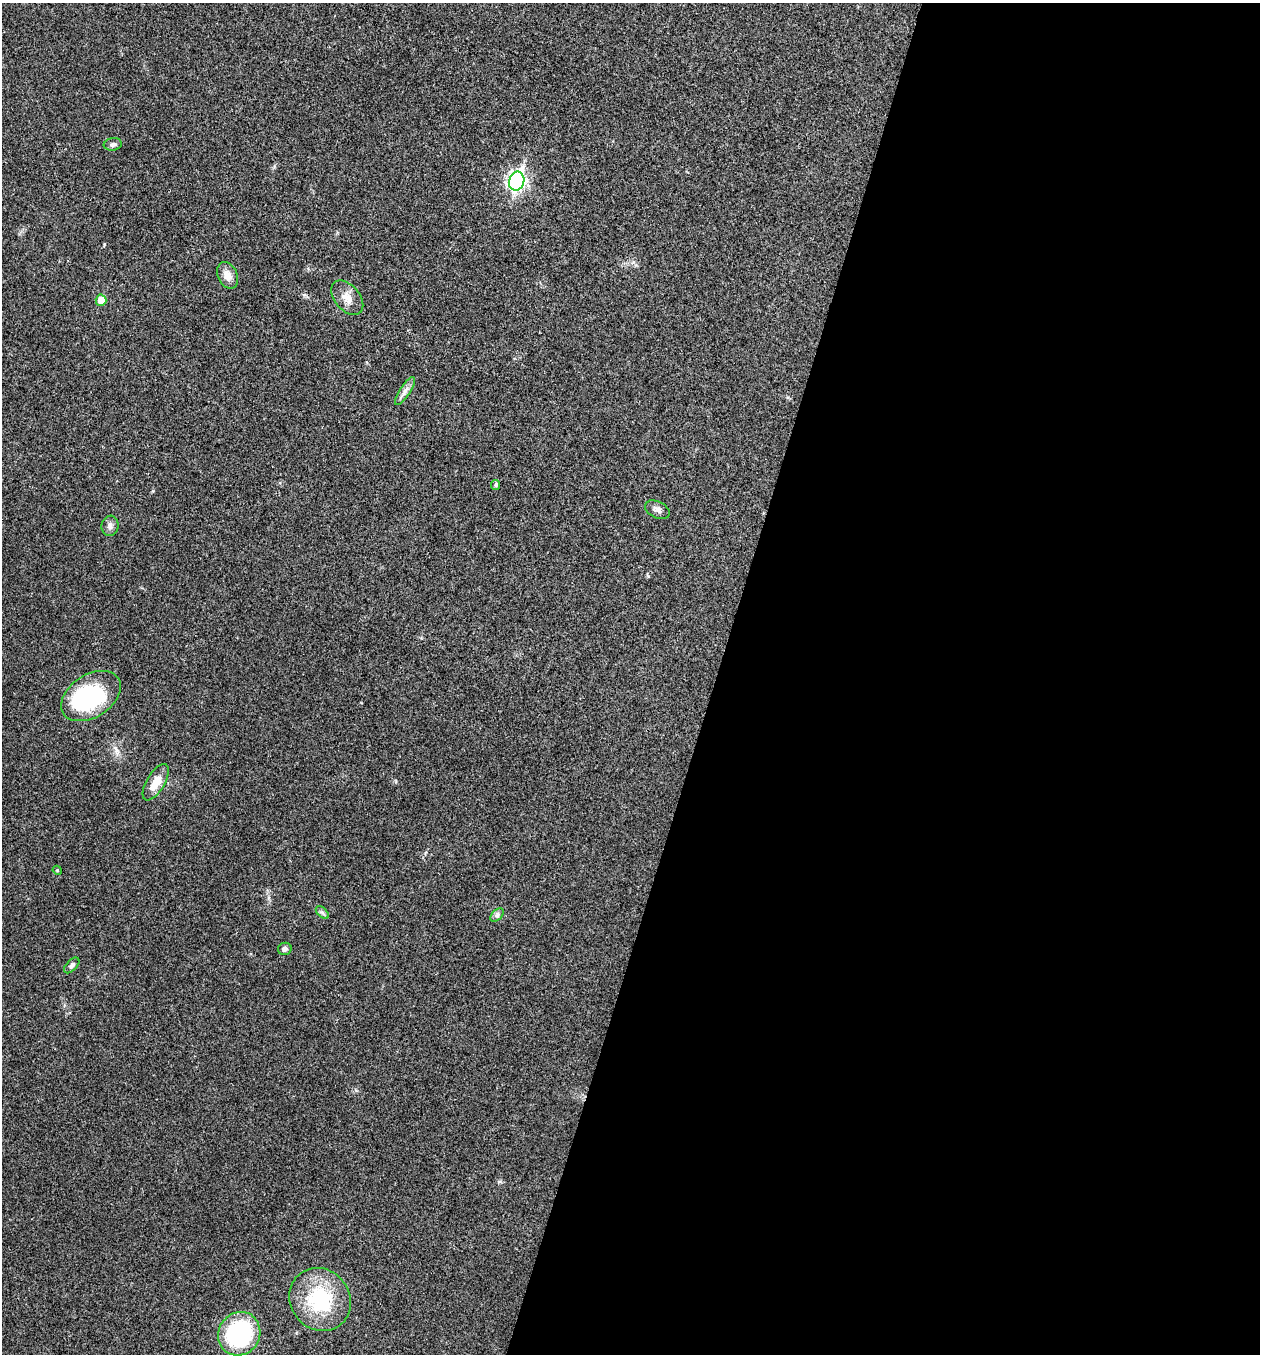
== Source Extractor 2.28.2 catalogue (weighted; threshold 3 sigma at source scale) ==
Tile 12 of 4 x 4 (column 4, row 3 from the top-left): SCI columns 3908-5165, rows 1358-2709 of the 5431 x 5417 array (HDU 1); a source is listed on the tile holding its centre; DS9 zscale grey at full resolution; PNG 1262 x 1356 px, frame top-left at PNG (2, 3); each listed source drawn as its Kron ellipse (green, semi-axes under 4 px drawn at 4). Shown black and unused: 43% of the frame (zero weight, under 3 of 4 exposures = <1% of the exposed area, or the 3 px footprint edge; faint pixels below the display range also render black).
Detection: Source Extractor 2.28.2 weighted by HDU 2 'WHT'; one run over the whole footprint, this tile lists its part. Background 0.0238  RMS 0.0041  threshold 0.0184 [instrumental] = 3 sigma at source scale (4.5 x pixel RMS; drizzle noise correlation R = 1.50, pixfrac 1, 0.05/0.05 arcsec/px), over >= 5 px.
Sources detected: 19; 1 inside a brighter object's white glare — neither listed nor drawn; the other 18 listed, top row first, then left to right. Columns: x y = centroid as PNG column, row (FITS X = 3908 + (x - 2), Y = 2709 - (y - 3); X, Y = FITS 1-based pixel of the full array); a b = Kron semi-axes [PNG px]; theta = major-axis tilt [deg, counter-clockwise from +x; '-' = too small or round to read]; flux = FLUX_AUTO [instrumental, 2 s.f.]
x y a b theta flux
113 144 9 6 8 1.3
517 181 9 7 74 130
228 275 14 9 -65 3.6
347 298 20 12 -50 4.6
101 300 6 5 - 5
405 391 16 5 56 2.1
496 485 5 4 - 0.85
657 510 13 8 -25 1.8
110 526 10 8 83 1.7
91 696 33 21 33 40
156 782 20 9 59 6
57 870 5 3 - 0.39
322 913 8 4 -44 0.93
497 915 8 5 45 1
285 949 7 6 - 1.2
72 965 9 5 46 1.3
320 1299 33 29 -53 30
239 1334 22 20 58 43